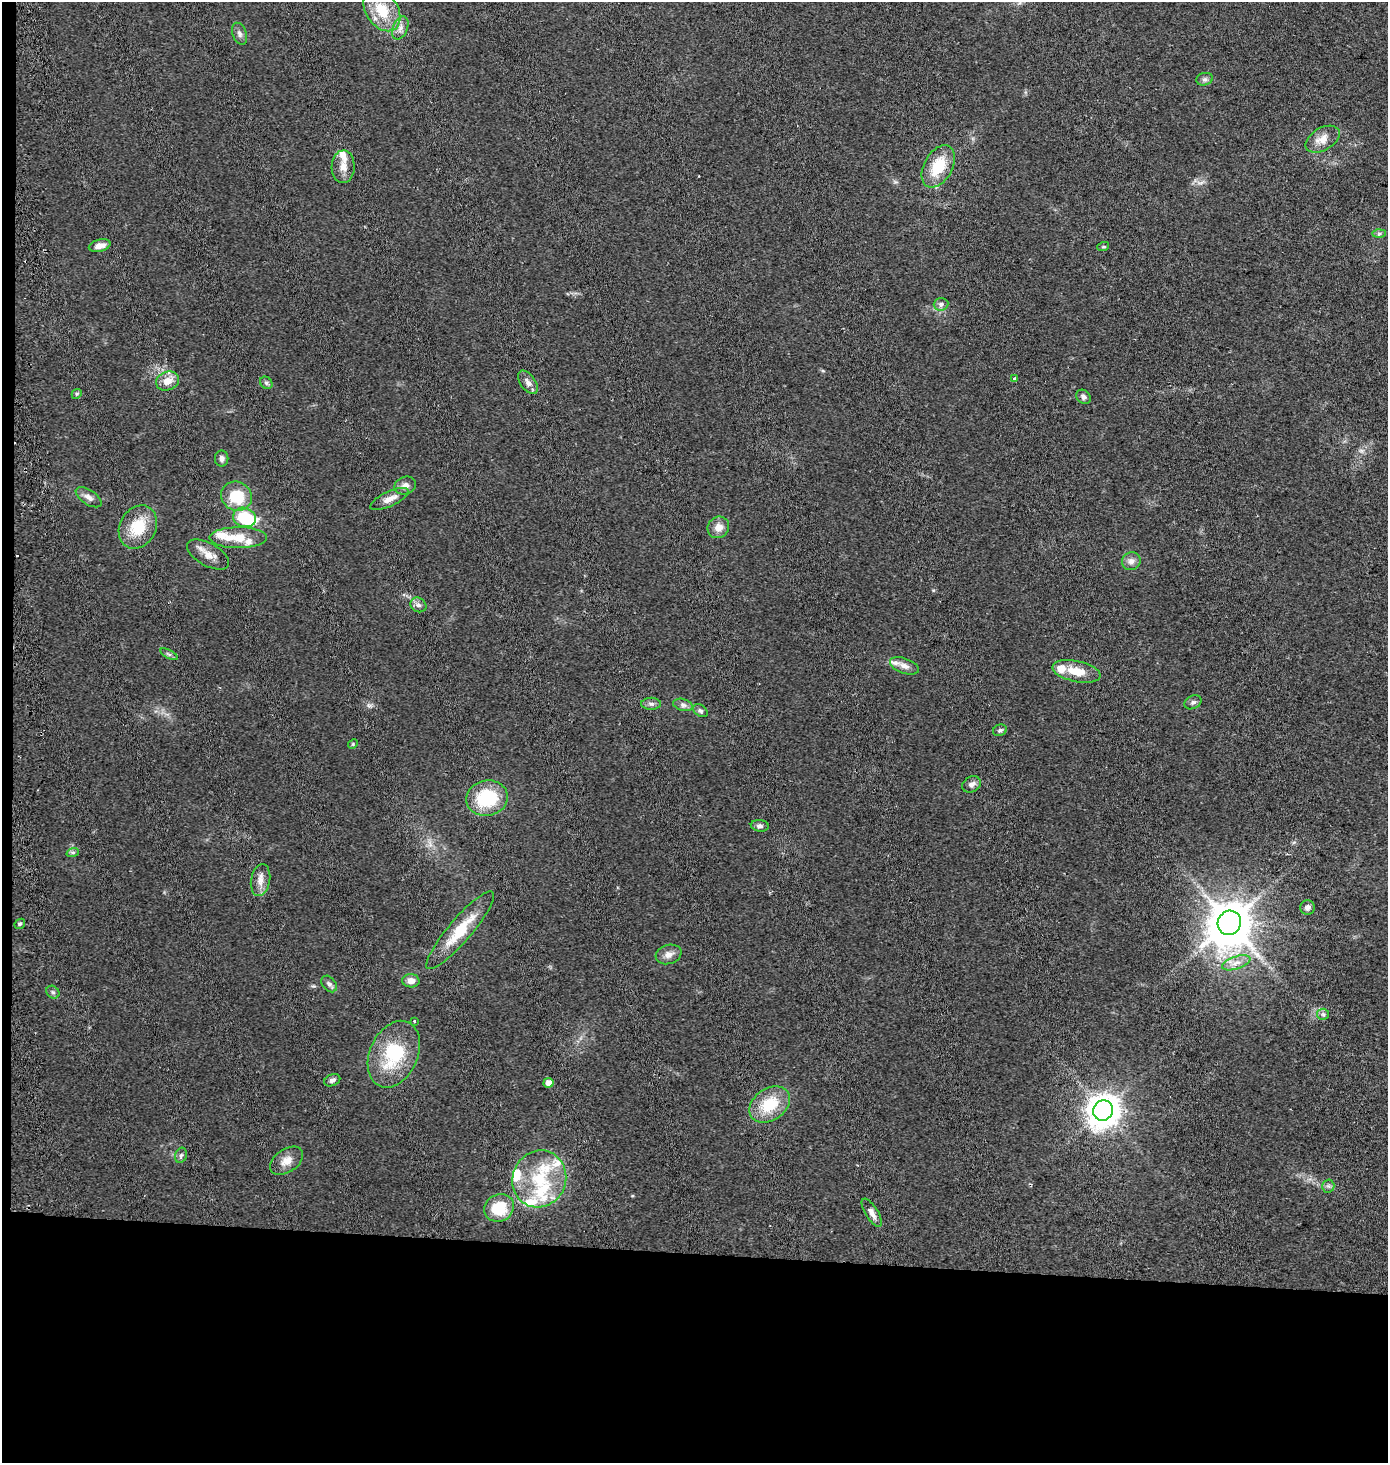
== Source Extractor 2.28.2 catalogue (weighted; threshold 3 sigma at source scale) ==
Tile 7 of 3 x 3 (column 1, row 3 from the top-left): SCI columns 262-1647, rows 11-1471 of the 4700 x 4392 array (HDU 1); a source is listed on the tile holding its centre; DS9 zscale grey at full resolution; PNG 1390 x 1465 px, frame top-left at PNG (2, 2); each listed source drawn as its Kron ellipse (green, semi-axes under 4 px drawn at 4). Shown black and unused: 15% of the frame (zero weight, under 2 of 3 exposures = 2% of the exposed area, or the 3 px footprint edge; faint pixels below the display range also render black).
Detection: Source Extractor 2.28.2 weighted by HDU 2 'WHT'; one run over the whole footprint, this tile lists its part. Background 0.0544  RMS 0.0081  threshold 0.0365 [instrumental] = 3 sigma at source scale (4.5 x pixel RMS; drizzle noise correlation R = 1.50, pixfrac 1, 0.0396/0.0396 arcsec/px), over >= 5 px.
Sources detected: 79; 1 inside a brighter object's white glare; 2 cosmic-ray / hot-pixel residue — neither listed nor drawn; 11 inside a brighter listed object's ellipse — not listed separately; the other 65 listed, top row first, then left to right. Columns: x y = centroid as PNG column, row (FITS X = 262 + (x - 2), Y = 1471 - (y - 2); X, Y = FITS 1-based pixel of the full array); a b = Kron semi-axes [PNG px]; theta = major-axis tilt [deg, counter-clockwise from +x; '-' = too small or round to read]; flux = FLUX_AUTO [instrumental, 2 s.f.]
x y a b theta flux
382 10 23 16 -56 27
400 28 12 7 68 4.6
240 34 11 7 -70 3.2
1205 79 8 6 13 2.2
1322 139 19 11 30 9.5
938 166 23 14 61 28
343 167 16 11 87 8.5
1379 234 6 4 1 1.4
100 246 11 6 14 5.8
1103 247 6 4 18 1
941 304 7 6 - 2.7
1015 379 4 3 - 5.4
167 381 12 9 20 9
528 382 13 7 -55 4.8
266 383 7 5 -45 1.6
77 394 5 4 - 1.1
1083 397 8 6 -42 2.4
222 459 8 6 90 2.8
405 485 11 8 22 4.5
236 496 16 14 -32 31
89 497 15 7 -33 4.5
389 499 21 7 25 7.2
244 517 12 9 -17 39
138 527 22 18 61 26
718 527 11 10 - 6.9
238 538 29 10 0 18
208 554 23 11 -29 9.5
1131 561 9 9 - 4.1
418 605 8 7 - 3.1
169 654 9 4 -29 1.6
904 666 15 7 -20 5
1076 671 24 10 -12 15
1193 702 9 6 28 2.3
651 704 10 6 0 2.8
683 705 10 6 -15 2.7
700 711 8 5 -38 1.8
1000 730 7 5 24 1.8
353 744 5 4 - 0.93
972 784 10 7 33 3.7
487 798 21 17 11 45
760 826 9 5 -6 2.2
73 852 6 4 19 1.4
261 880 16 9 79 7.1
1307 908 7 7 - 2.5
1229 923 12 11 - 2700
20 924 6 4 45 1.3
460 930 50 11 49 28
669 954 13 9 18 5.6
1236 963 15 6 18 5.9
411 981 9 6 -2 6
329 984 9 6 -51 2.6
53 992 7 5 -44 1.6
1323 1014 6 5 - 1.6
414 1021 3 3 - 2.5
394 1054 35 24 66 52
332 1080 8 5 24 2.6
549 1083 5 4 - 5.2
770 1104 22 16 35 29
1103 1110 10 9 - 1300
181 1155 8 5 73 1.8
286 1161 18 11 35 8.7
539 1179 29 26 66 46
1328 1186 6 6 - 2
499 1208 15 13 28 29
872 1213 16 6 -58 5